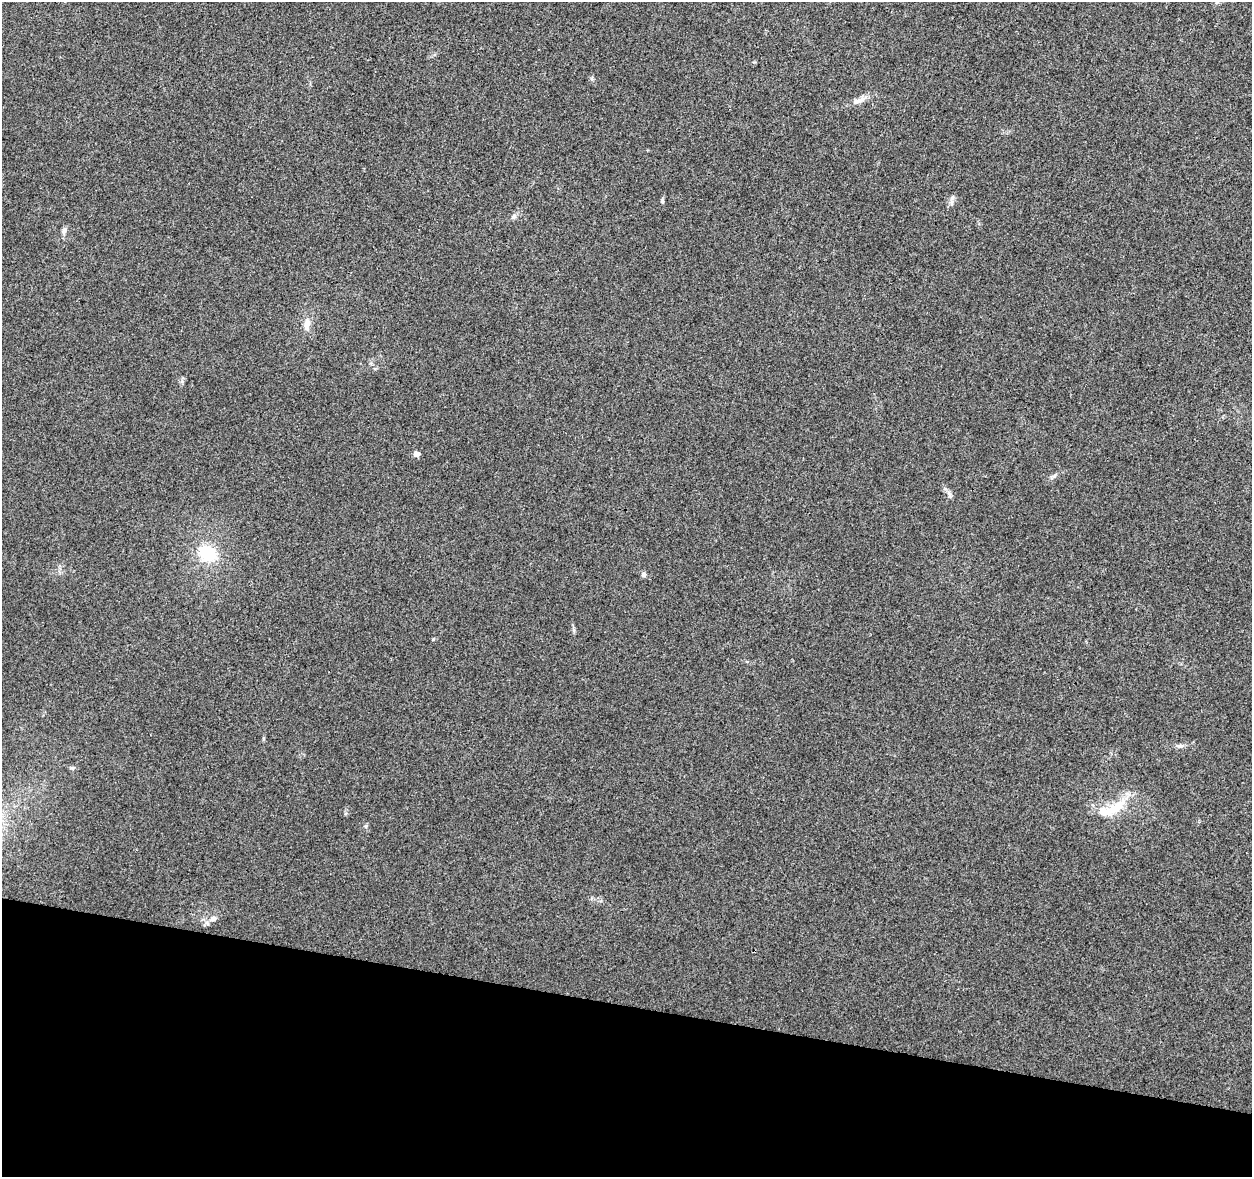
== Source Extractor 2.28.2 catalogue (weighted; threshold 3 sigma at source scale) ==
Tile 15 of 4 x 4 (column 3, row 4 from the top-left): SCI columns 2503-3752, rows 224-1398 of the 5013 x 5207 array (HDU 1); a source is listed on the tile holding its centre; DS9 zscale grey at full resolution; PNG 1254 x 1179 px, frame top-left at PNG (2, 2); no overlay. Shown black and unused: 15% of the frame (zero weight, under 3 of 4 exposures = <1% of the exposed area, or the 3 px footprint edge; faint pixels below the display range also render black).
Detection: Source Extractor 2.28.2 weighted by HDU 2 'WHT'; one run over the whole footprint, this tile lists its part. Background 0.00629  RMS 0.0027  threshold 0.0124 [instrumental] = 3 sigma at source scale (4.5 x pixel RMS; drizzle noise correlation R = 1.50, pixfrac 1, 0.0396/0.0396 arcsec/px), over >= 5 px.
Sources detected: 17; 1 inside a brighter listed object's ellipse — not listed separately; the other 16 listed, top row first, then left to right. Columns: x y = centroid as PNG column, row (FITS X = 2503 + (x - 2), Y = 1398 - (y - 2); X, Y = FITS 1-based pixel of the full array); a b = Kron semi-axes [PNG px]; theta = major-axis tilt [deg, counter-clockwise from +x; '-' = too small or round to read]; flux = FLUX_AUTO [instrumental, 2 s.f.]
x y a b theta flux
856 101 11 7 18 1.5
952 198 8 5 46 0.75
662 201 6 4 -82 0.42
513 216 7 6 - 0.71
64 231 9 7 75 0.97
307 324 17 8 77 2.1
417 454 6 5 - 1.4
1054 476 7 4 20 0.54
949 493 10 5 -63 0.82
208 553 22 17 -34 10
644 574 6 5 - 0.8
1180 746 11 4 0 0.8
72 768 6 4 18 0.4
1116 807 33 14 37 6.9
366 826 6 4 72 0.39
213 919 10 8 36 1.6
Unlisted compact peaks at least as high as the median listed source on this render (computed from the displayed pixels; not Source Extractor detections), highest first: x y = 433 639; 574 630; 182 381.